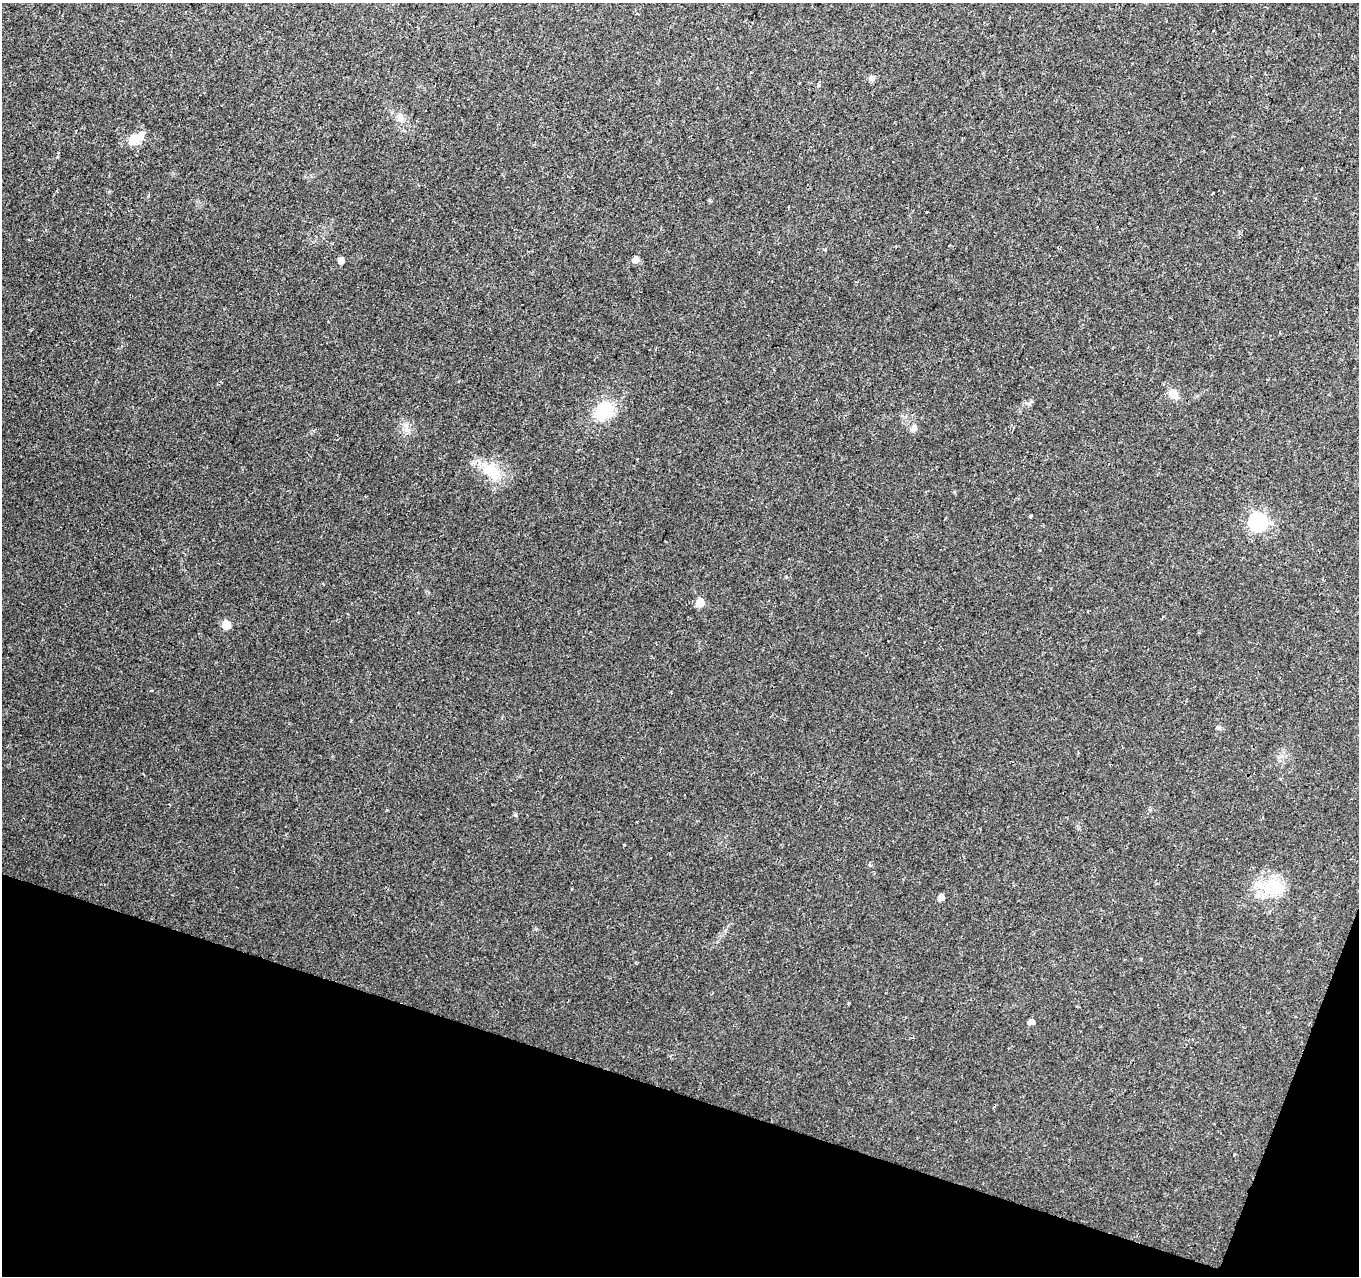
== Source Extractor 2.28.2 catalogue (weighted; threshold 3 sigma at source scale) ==
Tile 15 of 4 x 4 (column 3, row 4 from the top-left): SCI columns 2737-4093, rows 214-1487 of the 5462 x 5602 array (HDU 1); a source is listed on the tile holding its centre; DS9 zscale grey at full resolution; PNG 1361 x 1278 px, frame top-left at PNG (2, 3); no overlay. Shown black and unused: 16% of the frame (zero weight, under 2 of 3 exposures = <1% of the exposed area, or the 3 px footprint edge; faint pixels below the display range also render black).
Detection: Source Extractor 2.28.2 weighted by HDU 2 'WHT'; one run over the whole footprint, this tile lists its part. Background 0.0289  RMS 0.0042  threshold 0.0189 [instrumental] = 3 sigma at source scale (4.5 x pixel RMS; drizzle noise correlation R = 1.50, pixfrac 1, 0.0396/0.0396 arcsec/px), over >= 5 px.
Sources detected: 27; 1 inside a brighter listed object's ellipse — not listed separately; the other 26 listed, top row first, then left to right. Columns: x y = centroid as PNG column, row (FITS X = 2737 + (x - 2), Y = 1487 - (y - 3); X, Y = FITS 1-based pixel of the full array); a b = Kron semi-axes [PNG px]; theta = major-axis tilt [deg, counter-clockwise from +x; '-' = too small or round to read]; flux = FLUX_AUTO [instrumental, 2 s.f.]
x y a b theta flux
872 78 9 6 -57 1.2
400 118 14 8 -62 3
136 138 21 11 29 7
1315 198 3 3 - 0.31
825 250 5 3 - 0.55
636 259 6 6 - 2.8
341 261 5 4 - 2.8
1174 394 15 10 -51 4
604 411 20 16 42 18
914 428 11 7 73 1.7
491 472 33 16 -41 13
1031 516 3 3 - 0.78
1258 522 8 7 - 130
323 584 4 3 - 0.39
700 603 6 6 - 8.2
226 625 6 5 - 11
1218 728 7 5 -47 0.84
1281 779 5 3 - 0.35
515 815 5 5 - 0.58
624 845 3 2 - 0.38
870 865 5 4 - 0.5
1275 886 27 24 -35 16
941 897 5 5 - 3.2
849 1003 4 3 - 0.43
1031 1022 5 4 - 2.6
1234 1154 3 2 - 0.7
Unlisted compact peaks at least as high as the median listed source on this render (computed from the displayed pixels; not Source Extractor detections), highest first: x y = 1029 404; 786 577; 819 85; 709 200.